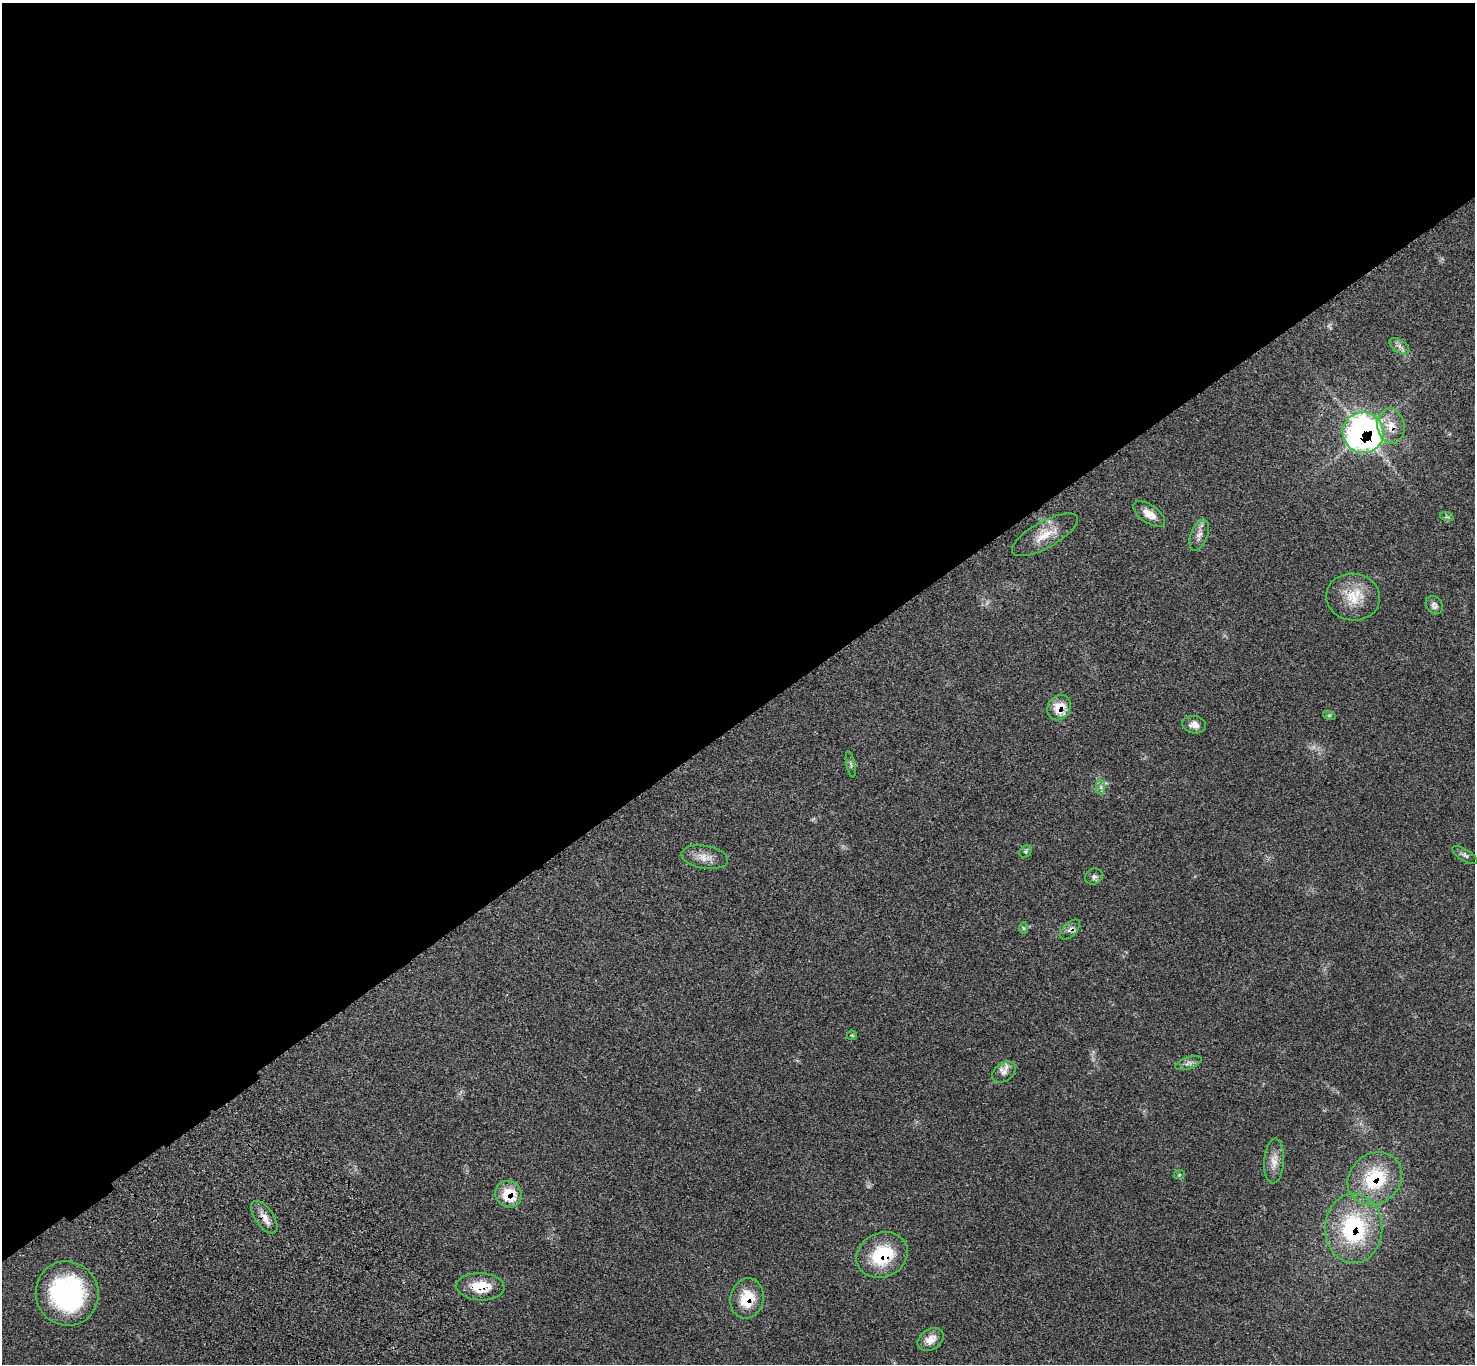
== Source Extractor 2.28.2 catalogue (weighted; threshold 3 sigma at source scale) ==
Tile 2 of 4 x 4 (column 2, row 1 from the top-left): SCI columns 1577-3049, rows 4327-5688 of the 6102 x 6074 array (HDU 1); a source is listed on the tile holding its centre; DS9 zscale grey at full resolution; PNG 1477 x 1366 px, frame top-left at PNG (2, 3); each listed source drawn as its Kron ellipse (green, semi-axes under 4 px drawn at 4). Shown black and unused: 53% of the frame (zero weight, under 3 of 4 exposures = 6% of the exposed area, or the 3 px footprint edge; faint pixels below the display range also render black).
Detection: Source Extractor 2.28.2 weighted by HDU 2 'WHT'; one run over the whole footprint, this tile lists its part. Background 0.058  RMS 0.0056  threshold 0.025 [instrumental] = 3 sigma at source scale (4.5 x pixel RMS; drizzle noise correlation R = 1.50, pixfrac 1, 0.05/0.05 arcsec/px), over >= 5 px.
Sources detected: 34; all 34 listed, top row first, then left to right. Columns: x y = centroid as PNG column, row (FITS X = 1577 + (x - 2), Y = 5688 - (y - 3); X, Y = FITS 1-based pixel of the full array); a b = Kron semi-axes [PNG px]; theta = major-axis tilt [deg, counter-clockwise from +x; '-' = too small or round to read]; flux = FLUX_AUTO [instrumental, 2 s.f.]
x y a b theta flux
1399 346 11 6 -34 2.3
1391 426 18 13 -81 8.8
1363 433 20 20 - 180
1149 514 18 9 -35 5.6
1447 517 7 4 -17 0.99
1045 535 37 13 29 11
1199 535 16 8 70 3.4
1353 597 27 23 -9 15
1434 605 10 7 -55 2
1059 708 13 11 56 9.8
1329 715 6 4 -18 0.76
1194 725 12 8 -10 3.6
851 764 13 3 -79 1.1
1101 787 7 4 -90 1.3
1026 851 7 5 48 0.9
1465 855 14 5 -31 1.7
705 857 24 11 -9 6.2
1094 877 9 7 33 1.6
1023 928 6 4 -89 0.72
1070 929 12 6 46 2.4
852 1035 5 5 - 0.61
1188 1063 13 5 19 2.3
1004 1072 13 9 36 3.4
1274 1161 22 10 86 5.6
1179 1175 6 3 18 0.58
1375 1179 29 25 40 30
509 1194 14 13 - 14
264 1217 19 9 -55 4.8
1354 1228 35 28 -90 52
882 1255 26 22 25 28
480 1287 24 13 -3 14
67 1293 32 31 - 78
747 1298 20 16 77 15
931 1339 14 10 35 5.8
Overlapping masked pixels (flux is a lower limit): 11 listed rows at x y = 1391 426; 1363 433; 1059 708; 1070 929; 1375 1179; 509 1194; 264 1217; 1354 1228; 882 1255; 480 1287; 747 1298